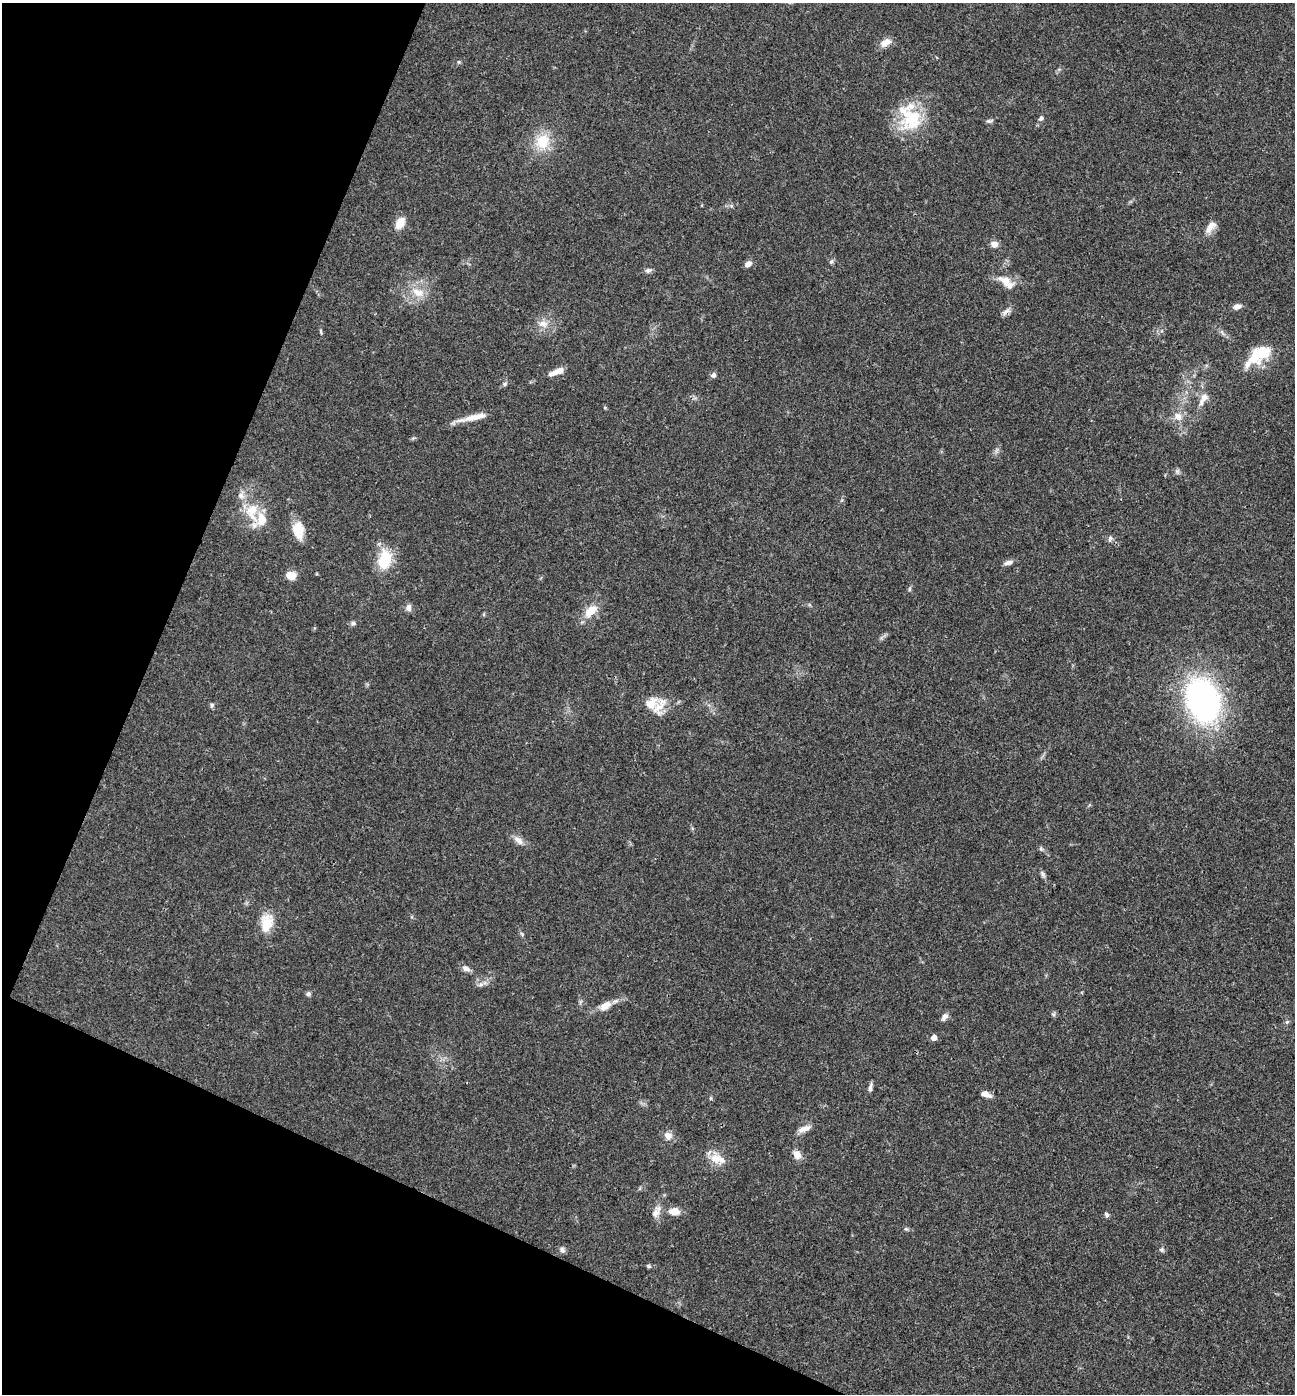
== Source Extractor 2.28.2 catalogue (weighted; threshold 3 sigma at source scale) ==
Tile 9 of 4 x 4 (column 1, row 3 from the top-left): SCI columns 141-1433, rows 1399-2790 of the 5586 x 5576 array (HDU 1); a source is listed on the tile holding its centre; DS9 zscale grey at full resolution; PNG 1297 x 1396 px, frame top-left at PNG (2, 3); no overlay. Shown black and unused: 21% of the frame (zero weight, under 3 of 4 exposures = <1% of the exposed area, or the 3 px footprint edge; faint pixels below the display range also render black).
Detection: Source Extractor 2.28.2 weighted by HDU 2 'WHT'; one run over the whole footprint, this tile lists its part. Background 0.0568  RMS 0.0051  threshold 0.0228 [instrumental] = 3 sigma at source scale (4.5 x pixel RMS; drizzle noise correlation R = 1.50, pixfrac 1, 0.05/0.05 arcsec/px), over >= 5 px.
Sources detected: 66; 1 inside a brighter object's white glare — not listed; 5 inside a brighter listed object's ellipse — not listed separately; the other 60 listed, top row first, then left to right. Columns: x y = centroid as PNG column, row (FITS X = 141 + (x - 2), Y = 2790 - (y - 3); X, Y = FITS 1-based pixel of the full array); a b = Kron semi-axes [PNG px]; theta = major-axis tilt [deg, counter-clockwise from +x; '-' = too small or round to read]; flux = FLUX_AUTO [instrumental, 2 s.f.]
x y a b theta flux
886 42 14 8 33 4.3
1041 118 7 6 - 1.2
912 119 37 28 70 26
989 121 9 5 12 1.1
543 141 22 19 71 13
400 223 15 10 60 5.8
1211 227 18 9 48 4.3
994 244 10 8 -12 2.5
831 262 6 5 - 0.89
748 264 10 6 22 2.1
648 270 9 6 3 1.4
1006 282 26 12 -38 7.1
418 292 18 11 -23 7.1
1237 307 10 6 12 2.5
1006 312 13 6 37 2.1
543 324 14 9 -13 4.3
321 332 7 3 -71 0.69
1255 357 31 16 45 14
556 372 22 6 27 4.1
713 375 7 6 - 1.5
504 384 6 5 - 0.98
1203 399 18 8 59 4.4
1178 417 12 11 - 4.3
472 418 35 7 14 7.3
252 512 27 16 -82 15
298 530 20 12 -86 9.7
1110 538 8 6 73 1.2
384 560 21 13 69 18
1008 562 11 6 17 2
291 575 11 9 -7 5.1
408 608 9 7 87 2.1
591 611 20 11 43 7.7
353 623 7 5 4 1.1
1203 700 26 18 -72 190
212 705 6 5 - 0.94
659 706 28 13 59 7.9
518 840 15 7 -39 3.3
1041 849 6 5 - 0.81
1043 874 10 5 -66 1.3
266 923 23 14 82 11
522 934 6 4 -71 0.74
466 968 9 6 -27 2.5
481 985 7 4 1 1.3
308 994 6 5 - 1.3
605 1006 17 9 32 5
1053 1014 6 5 - 0.91
944 1017 10 6 52 1.9
934 1037 5 4 - 4
870 1088 11 5 83 1.6
986 1094 12 6 -21 3.4
804 1129 18 7 18 3.4
668 1136 12 10 -52 3.1
797 1155 10 8 -48 3.9
715 1158 16 14 -9 7.2
674 1211 11 7 -3 6
656 1213 12 8 51 3.1
1106 1214 8 5 -72 1.1
562 1250 8 6 -54 1.5
1162 1250 6 6 - 1
649 1266 6 4 -27 0.81